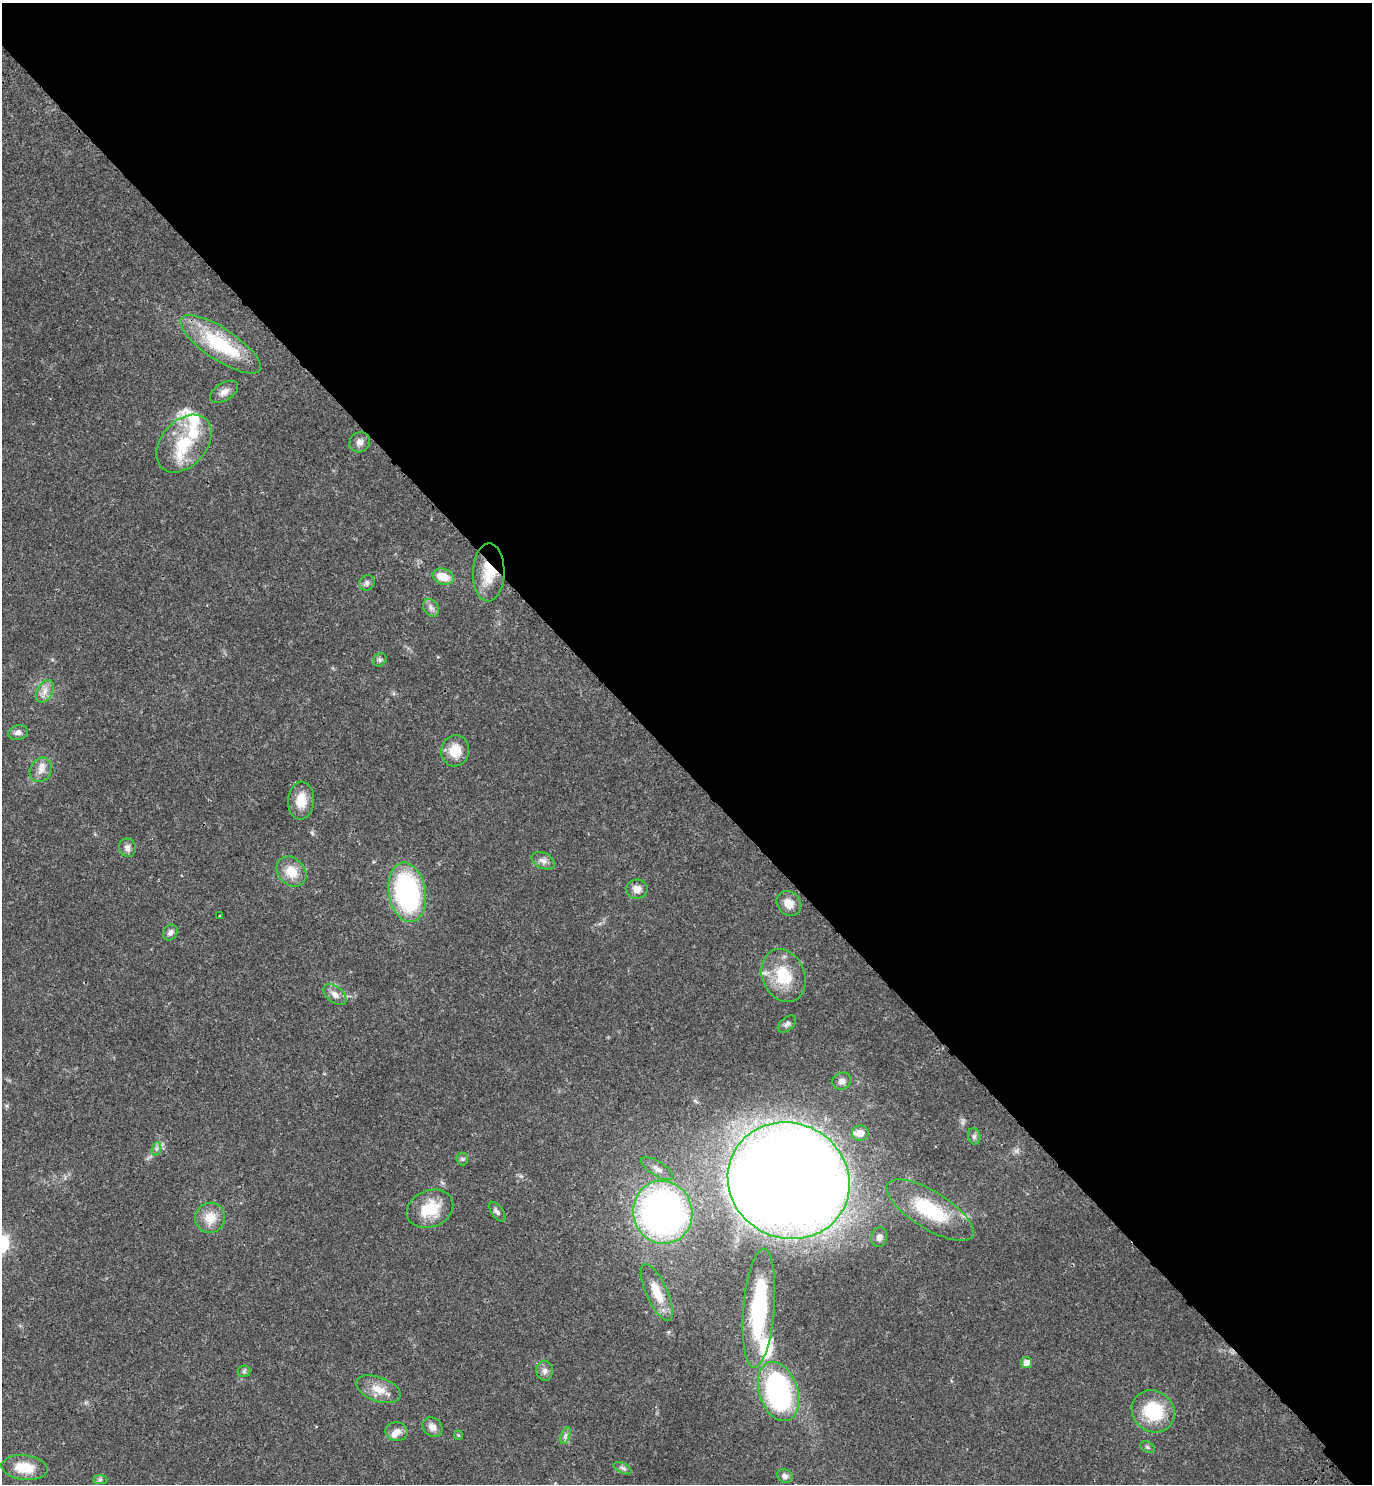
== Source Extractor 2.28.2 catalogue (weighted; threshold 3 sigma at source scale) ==
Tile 8 of 4 x 4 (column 4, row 2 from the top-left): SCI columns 4498-5867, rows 3058-4539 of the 6117 x 6117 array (HDU 1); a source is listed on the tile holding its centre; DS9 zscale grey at full resolution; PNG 1374 x 1486 px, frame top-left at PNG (2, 3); each listed source drawn as its Kron ellipse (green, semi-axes under 4 px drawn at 4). Shown black and unused: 52% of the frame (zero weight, under 3 of 4 exposures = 6% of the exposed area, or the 3 px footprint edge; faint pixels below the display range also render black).
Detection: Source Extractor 2.28.2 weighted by HDU 2 'WHT'; one run over the whole footprint, this tile lists its part. Background 0.0271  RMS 0.0024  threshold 0.011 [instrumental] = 3 sigma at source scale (4.5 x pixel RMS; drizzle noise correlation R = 1.50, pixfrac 1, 0.05/0.05 arcsec/px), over >= 5 px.
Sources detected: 60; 5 inside a brighter listed object's ellipse — not listed separately; the other 55 listed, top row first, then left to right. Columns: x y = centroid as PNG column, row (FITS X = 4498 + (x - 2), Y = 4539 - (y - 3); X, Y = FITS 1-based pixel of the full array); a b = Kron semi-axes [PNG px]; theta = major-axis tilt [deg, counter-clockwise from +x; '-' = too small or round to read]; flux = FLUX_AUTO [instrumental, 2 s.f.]
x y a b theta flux
220 344 47 15 -33 18
224 392 15 8 31 1.7
360 442 11 9 38 1.4
184 444 33 22 49 12
489 572 29 16 89 7.4
443 577 11 7 -18 4.1
367 583 8 7 - 0.86
431 608 9 7 -57 0.99
380 660 7 6 - 0.54
45 691 12 7 62 1.7
18 732 10 7 13 1.1
455 751 15 14 - 4.3
41 770 13 10 58 2
301 801 19 13 85 4.4
127 848 9 8 - 1.2
543 861 12 7 -27 1.3
291 872 16 13 -45 4.4
637 889 10 9 - 1.9
407 892 30 18 -80 41
789 903 13 11 -51 2.8
220 916 3 2 - 0.3
170 932 8 7 - 0.99
783 976 27 21 -67 10
335 995 13 8 -39 1.7
787 1024 11 6 39 0.88
842 1081 10 8 22 1.2
860 1133 8 8 - 2.7
974 1136 8 6 -78 0.67
156 1149 7 4 71 0.55
462 1159 6 6 - 0.45
657 1169 18 7 -32 1.7
789 1181 62 57 -28 690
430 1209 24 18 23 7.9
930 1210 50 19 -32 17
497 1212 11 5 -53 0.83
663 1212 31 29 -75 100
210 1218 15 15 - 4.2
879 1237 10 7 75 1.1
657 1292 31 10 -65 5.3
759 1308 60 15 85 27
1026 1363 6 5 - 1.8
244 1371 6 6 - 0.53
545 1371 10 8 -87 1.1
378 1389 23 12 -20 3.9
778 1391 30 19 -71 45
1153 1411 22 20 -39 13
432 1427 11 9 -41 1.6
396 1431 11 9 -12 1.7
458 1435 5 4 - 0.29
565 1436 9 4 71 0.63
1147 1447 8 5 -28 0.49
25 1468 23 12 -7 6.2
622 1468 9 5 -27 0.68
785 1476 8 6 -22 0.99
100 1480 7 4 0 0.47
Overlapping masked pixels (flux is a lower limit): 1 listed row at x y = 489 572